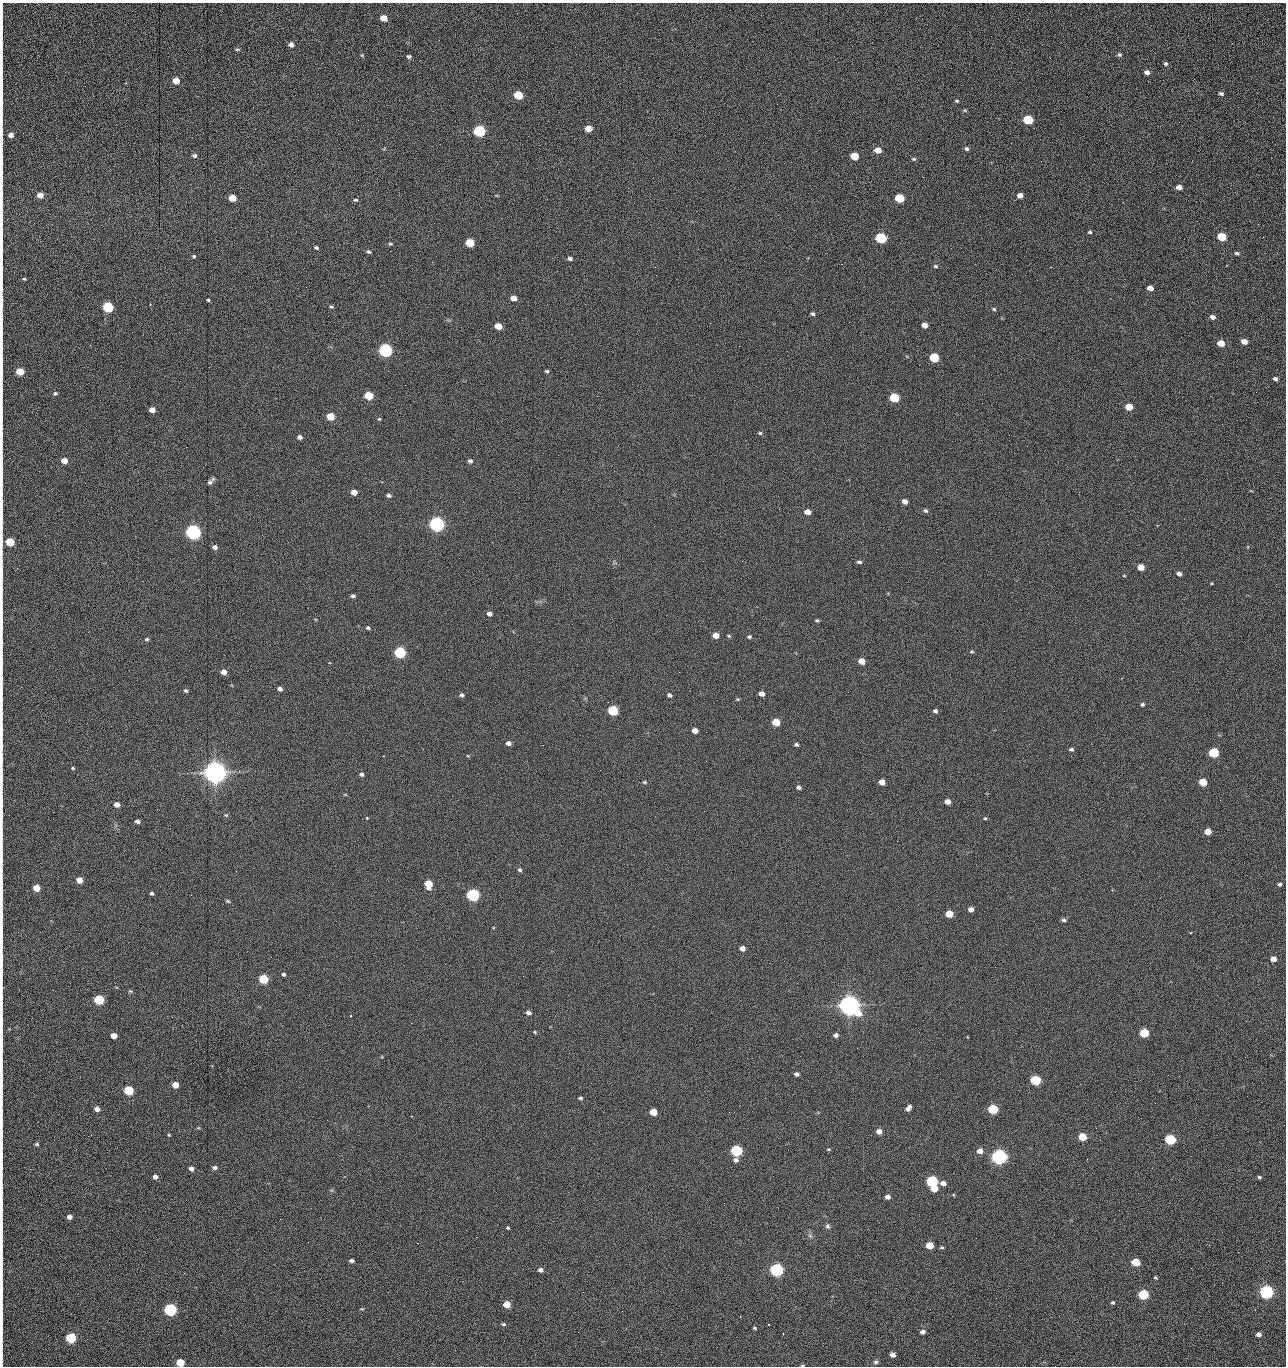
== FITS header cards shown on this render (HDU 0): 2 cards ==
NAXIS1  =                 1284 /fastest changing axis
NAXIS2  =                 1364 /next to fastest changing axis

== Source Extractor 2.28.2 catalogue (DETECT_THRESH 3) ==
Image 1284 x 1364 px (HDU 0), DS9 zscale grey, 1 PNG px = 1 image px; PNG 1288 x 1368 px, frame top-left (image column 1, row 1364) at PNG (2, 3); no overlay
Background 145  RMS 15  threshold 44.5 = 3 sigma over >= 5 px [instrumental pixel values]
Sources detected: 275; all 275 listed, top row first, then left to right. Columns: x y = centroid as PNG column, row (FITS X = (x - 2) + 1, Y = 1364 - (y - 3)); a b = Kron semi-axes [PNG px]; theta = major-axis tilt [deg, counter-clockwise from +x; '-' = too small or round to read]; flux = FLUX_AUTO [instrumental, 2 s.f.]
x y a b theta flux
383 18 6 4 -16 1.3e+04
2 25 22 2 90 3.9e+03
1188 35 2 2 - 9.1e+02
291 45 5 5 - 5.2e+03
237 49 6 4 -2 1.4e+03
2 50 17 2 90 2.8e+03
1119 54 6 5 - 1.9e+03
362 55 5 4 - 1.0e+03
409 56 5 4 - 2.4e+03
1166 64 6 5 - 1.8e+03
1147 72 5 4 - 4.6e+03
176 81 5 5 - 1.4e+04
2 84 20 2 90 3.4e+03
1221 94 6 5 - 2.0e+03
518 95 6 5 - 4.2e+04
957 101 5 4 - 1.2e+03
2 105 17 2 90 3.1e+03
1028 120 6 5 - 6.0e+04
1179 122 2 2 - 6.6e+02
588 129 6 4 -5 1.4e+04
479 131 6 5 - 1.6e+05
11 135 5 4 - 4.8e+03
966 149 5 4 - 2.1e+03
878 150 6 5 - 1.2e+04
194 156 6 5 - 2.4e+03
854 156 6 5 - 2.8e+04
914 159 6 4 -14 1.6e+03
1041 161 2 2 - 1.2e+03
2 163 11 2 90 1.9e+03
856 177 2 2 - 1.5e+03
923 177 2 2 - 1.2e+04
1179 187 5 4 - 6.3e+03
40 195 5 4 - 9.9e+03
1020 195 6 5 - 5.8e+03
232 198 5 5 - 2.0e+04
899 198 6 5 - 5.1e+04
356 200 5 4 - 1.4e+03
1123 202 2 2 - 5.9e+02
1090 232 5 4 - 1.5e+03
2 233 21 2 90 3.7e+03
1222 237 6 5 - 4.2e+04
1263 237 2 2 - 5.8e+02
881 238 6 5 - 1.0e+05
470 243 6 5 - 4.0e+04
390 244 5 4 - 1.3e+03
316 248 5 4 - 1.5e+03
369 252 5 4 - 1.7e+03
1237 253 6 4 -17 2.0e+03
194 256 4 4 - 1.3e+03
570 259 5 4 - 2.6e+03
841 264 2 2 - 1.8e+04
935 266 5 4 - 1.5e+03
1051 267 2 2 - 5.1e+02
24 279 4 3 - 1.0e+03
306 287 2 2 - 4.7e+02
1150 288 5 4 - 7.5e+03
513 298 5 4 - 9.1e+03
208 300 3 3 - 1.3e+03
2 302 21 2 90 3.3e+03
150 304 2 2 - 5.1e+02
108 307 6 5 - 1.0e+05
331 307 5 4 - 1.3e+03
994 309 5 4 - 1.3e+03
813 314 5 4 - 2.0e+03
1213 317 5 4 - 3.9e+03
849 322 2 2 - 5.0e+02
710 323 2 2 - 2.3e+03
925 325 5 4 - 7.5e+03
498 326 6 5 - 1.6e+04
1244 341 5 4 - 1.0e+04
1221 343 5 4 - 1.6e+04
385 350 6 5 - 3.0e+05
934 357 6 5 - 5.7e+04
2 360 12 3 -89 2.2e+03
547 371 4 3 - 1.3e+03
20 372 5 5 - 2.5e+04
2 374 11 2 90 1.9e+03
1275 379 5 4 - 2.5e+03
1256 392 2 2 - 6.2e+02
55 394 5 4 - 1.7e+03
369 396 6 5 - 3.7e+04
894 398 6 5 - 5.9e+04
1129 407 5 5 - 1.8e+04
152 410 5 4 - 8.2e+03
330 417 5 5 - 2.8e+04
2 418 9 2 90 1.4e+03
379 419 5 4 - 1.0e+03
760 433 5 4 - 1.5e+03
1009 435 2 2 - 2.3e+03
299 437 5 4 - 3.8e+03
186 447 2 2 - 1.9e+03
64 461 5 4 - 1.2e+04
470 461 5 5 - 2.5e+03
2 471 14 2 90 2.1e+03
210 482 8 7 - 2.8e+03
85 483 2 2 - 5.4e+02
354 492 5 4 - 9.4e+03
389 495 5 4 - 2.6e+03
905 501 5 4 - 5.8e+03
925 510 6 4 -41 2.0e+03
807 512 5 4 - 8.6e+03
2 514 11 2 90 2.1e+03
437 524 6 5 - 5.0e+05
193 532 6 5 - 5.4e+05
10 542 5 5 - 4.1e+04
492 542 2 2 - 1.8e+03
215 547 5 4 - 3.8e+03
742 561 2 2 - 5.8e+02
859 562 5 4 - 2.0e+03
1141 567 5 5 - 1.3e+04
2 573 18 2 90 2.9e+03
1179 574 5 4 - 3.7e+03
1124 576 4 3 - 8.0e+02
353 596 4 3 - 2.0e+03
489 614 5 4 - 4.1e+03
817 621 4 3 - 1.4e+03
368 628 4 3 - 1.9e+03
716 635 5 4 - 1.0e+04
729 636 5 4 - 1.2e+03
749 637 5 4 - 1.7e+03
147 639 5 4 - 1.7e+03
2 642 10 2 90 1.6e+03
972 652 6 3 7 1.1e+03
400 653 6 5 - 1.6e+05
862 661 5 4 - 1.4e+04
224 672 5 4 - 7.5e+03
679 672 2 2 - 1.1e+03
2 679 11 2 90 1.9e+03
280 689 4 4 - 4.0e+03
185 691 5 4 - 1.8e+03
762 694 5 4 - 5.8e+03
462 695 5 4 - 2.4e+03
669 695 5 4 - 2.5e+03
738 699 6 4 -18 1.1e+03
1142 704 4 4 - 1.7e+03
613 711 6 5 - 8.4e+04
935 711 5 4 - 2.5e+03
776 722 5 5 - 2.7e+04
695 731 5 4 - 7.6e+03
2 732 16 2 90 2.9e+03
508 743 5 4 - 4.2e+03
796 744 5 4 - 1.8e+03
543 745 2 2 - 2.1e+03
1071 749 5 4 - 1.9e+03
1214 753 6 5 - 7.6e+04
468 756 5 3 - 7.9e+02
706 761 2 2 - 1.4e+03
73 768 5 4 - 1.1e+03
215 772 7 7 - 1.7e+06
362 774 5 4 - 2.5e+03
645 782 6 4 -2 1.5e+03
882 782 5 4 - 1.0e+04
1203 782 5 5 - 2.5e+04
798 787 5 4 - 2.9e+03
345 794 5 3 - 8.2e+02
947 802 5 4 - 7.8e+03
117 804 5 4 - 6.7e+03
2 812 9 2 90 1.9e+03
226 815 5 4 - 1.2e+03
367 818 3 3 - 1.9e+03
985 818 4 3 - 1.2e+03
137 821 4 4 - 3.7e+03
1208 831 5 5 - 1.5e+04
897 841 2 2 - 1.3e+03
2 854 9 2 90 1.3e+03
520 870 5 4 - 1.9e+03
79 880 5 4 - 1.2e+04
428 884 6 5 - 2.7e+04
1280 884 4 4 - 1.9e+03
36 888 5 5 - 1.6e+04
151 893 4 4 - 1.8e+03
473 895 6 5 - 2.4e+05
228 901 5 4 - 1.5e+03
971 909 5 4 - 5.5e+03
949 914 5 5 - 1.9e+04
2 915 11 2 90 1.9e+03
1064 920 6 5 - 2.1e+03
742 948 5 4 - 6.0e+03
2 958 14 2 90 2.3e+03
1273 959 5 4 - 7.3e+03
284 974 4 4 - 1.8e+03
523 976 2 2 - 1.3e+03
263 979 5 5 - 6.0e+04
130 991 6 4 -21 1.3e+03
99 1000 5 5 - 7.5e+04
849 1005 8 7 - 1.4e+06
528 1013 5 4 - 4.2e+03
351 1016 3 2 - 1.0e+03
2 1021 16 2 90 2.9e+03
411 1023 2 2 - 3.6e+03
535 1032 3 3 - 1.0e+03
1144 1033 5 5 - 4.8e+04
836 1035 5 4 - 3.6e+03
114 1036 5 4 - 1.0e+04
2 1048 13 2 90 2.2e+03
857 1048 2 2 - 8.7e+02
1245 1057 3 2 - 1.2e+03
796 1074 5 4 - 3.3e+03
1179 1076 2 2 - 1.8e+03
1035 1080 6 5 - 8.8e+04
175 1085 5 4 - 1.2e+04
129 1090 5 5 - 6.5e+04
580 1098 5 4 - 1.8e+03
1155 1103 2 2 - 5.8e+02
908 1108 6 4 49 4.5e+03
97 1109 5 4 - 5.4e+03
993 1109 6 5 - 7.2e+04
653 1112 5 5 - 2.0e+04
729 1112 2 2 - 6.5e+02
411 1116 3 2 - 6.0e+02
2 1122 13 2 90 2.1e+03
1096 1128 2 2 - 4.9e+02
879 1131 5 4 - 6.9e+03
91 1135 3 2 - 1.8e+03
169 1135 4 3 - 1.0e+03
1082 1137 5 5 - 3.1e+04
1170 1139 6 5 - 9.9e+04
1100 1140 3 2 - 1.8e+03
37 1144 5 4 - 1.6e+03
571 1149 2 2 - 6.8e+02
828 1149 5 3 - 9.5e+02
736 1151 6 5 - 1.5e+05
980 1151 5 5 - 7.6e+03
999 1157 6 5 - 6.3e+05
1087 1159 3 2 - 1.4e+03
736 1160 6 5 - 3.2e+03
215 1168 6 5 - 2.6e+03
30 1169 3 2 - 1.6e+03
191 1169 5 4 - 4.4e+03
155 1177 5 4 - 3.6e+03
1259 1177 4 4 - 1.8e+03
932 1181 6 5 - 1.5e+05
943 1183 5 4 - 6.2e+03
934 1189 5 5 - 1.6e+04
888 1197 5 4 - 4.3e+03
69 1217 5 4 - 4.4e+03
280 1219 2 2 - 1.4e+03
827 1226 7 5 -66 2.2e+03
508 1228 4 3 - 1.3e+03
810 1236 7 4 -2 1.8e+03
476 1237 2 2 - 5.0e+03
2 1238 19 2 90 3.1e+03
308 1242 2 2 - 1.1e+03
417 1243 2 2 - 3.5e+03
930 1245 5 5 - 1.9e+04
942 1247 5 4 - 1.4e+03
351 1261 4 3 - 2.6e+03
1135 1262 6 5 - 2.7e+04
540 1270 5 4 - 3.3e+03
777 1270 6 5 - 3.1e+05
1155 1278 4 3 - 1.3e+03
2 1282 13 2 90 2.2e+03
1266 1292 6 5 - 3.6e+05
1143 1295 6 5 - 7.8e+04
996 1298 2 2 - 1.9e+03
1113 1302 4 4 - 1.5e+03
507 1304 5 5 - 1.7e+04
362 1309 5 3 - 9.1e+02
170 1310 6 5 - 2.4e+05
622 1311 2 2 - 4.9e+02
503 1324 5 4 - 1.5e+03
768 1324 2 2 - 6.1e+02
754 1328 4 3 - 1.2e+03
2 1331 16 2 90 3.0e+03
578 1332 2 2 - 2.2e+03
923 1332 5 4 - 3.9e+03
783 1333 2 2 - 8.9e+02
1259 1334 5 4 - 4.9e+03
71 1338 5 5 - 9.2e+04
892 1355 5 4 - 6.5e+03
2 1359 9 2 90 1.1e+03
876 1362 6 5 - 2.1e+03
180 1363 5 5 - 3.0e+04
802 1366 5 3 - 1.1e+03
1055 1366 2 2 - 1.1e+03
At the frame edge (FLAGS 8, measured only in part): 32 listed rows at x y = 2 25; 2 50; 2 84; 2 105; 11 135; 2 163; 2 233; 2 302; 2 360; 2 374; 2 418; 2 471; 2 514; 10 542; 2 573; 2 642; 2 679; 2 732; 2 812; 2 854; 2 915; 2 958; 2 1021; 2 1048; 2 1122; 2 1238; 2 1282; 2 1331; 2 1359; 180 1363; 802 1366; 1055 1366

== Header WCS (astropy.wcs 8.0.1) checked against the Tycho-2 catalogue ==
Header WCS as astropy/WCSLIB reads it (CRVAL/CRPIX/CD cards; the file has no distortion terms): RA---TAN/DEC--TAN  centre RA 15:41:40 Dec +51:59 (235.42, +51.98 deg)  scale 1.26 arcsec/px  FOV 26.9' x 28.5'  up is +92 deg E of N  parity flipped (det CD > 0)
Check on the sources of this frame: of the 60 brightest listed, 11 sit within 2.0 arcsec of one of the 11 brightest Tycho-2 stars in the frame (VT <= 12.29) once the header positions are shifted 0.26 arcsec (0.26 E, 0.01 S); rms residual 1.15 arcsec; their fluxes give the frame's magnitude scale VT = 25.23 - 2.5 log10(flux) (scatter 0.20 mag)
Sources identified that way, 11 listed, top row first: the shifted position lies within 2.0 arcsec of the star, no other Tycho-2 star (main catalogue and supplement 1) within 4.0 arcsec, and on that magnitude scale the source's flux lands within +1.5 / -3 mag of the star's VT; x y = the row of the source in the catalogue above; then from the Tycho-2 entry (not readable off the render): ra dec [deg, ICRS J2000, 3 dp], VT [Tycho-2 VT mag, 2 dp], TYC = Tycho-2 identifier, HIP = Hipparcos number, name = IAU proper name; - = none
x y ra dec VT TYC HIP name
385 350 235.614 +52.064 11.61 3489-1132-1 - -
437 524 235.514 +52.049 11.19 3489-1407-1 - -
193 532 235.515 +52.133 11.12 3489-1380-1 - -
215 772 235.378 +52.130 9.31 3489-1322-1 76850 -
473 895 235.303 +52.042 11.52 3489-958-1 - -
849 1005 235.232 +51.912 9.59 3489-824-1 - -
999 1157 235.143 +51.862 10.97 3489-1016-1 - -
932 1181 235.131 +51.886 12.29 3489-908-1 - -
777 1270 235.084 +51.941 11.45 3489-1346-1 - -
1266 1292 235.062 +51.771 11.53 3489-1453-1 - -
170 1310 235.075 +52.152 11.74 3489-912-1 - -